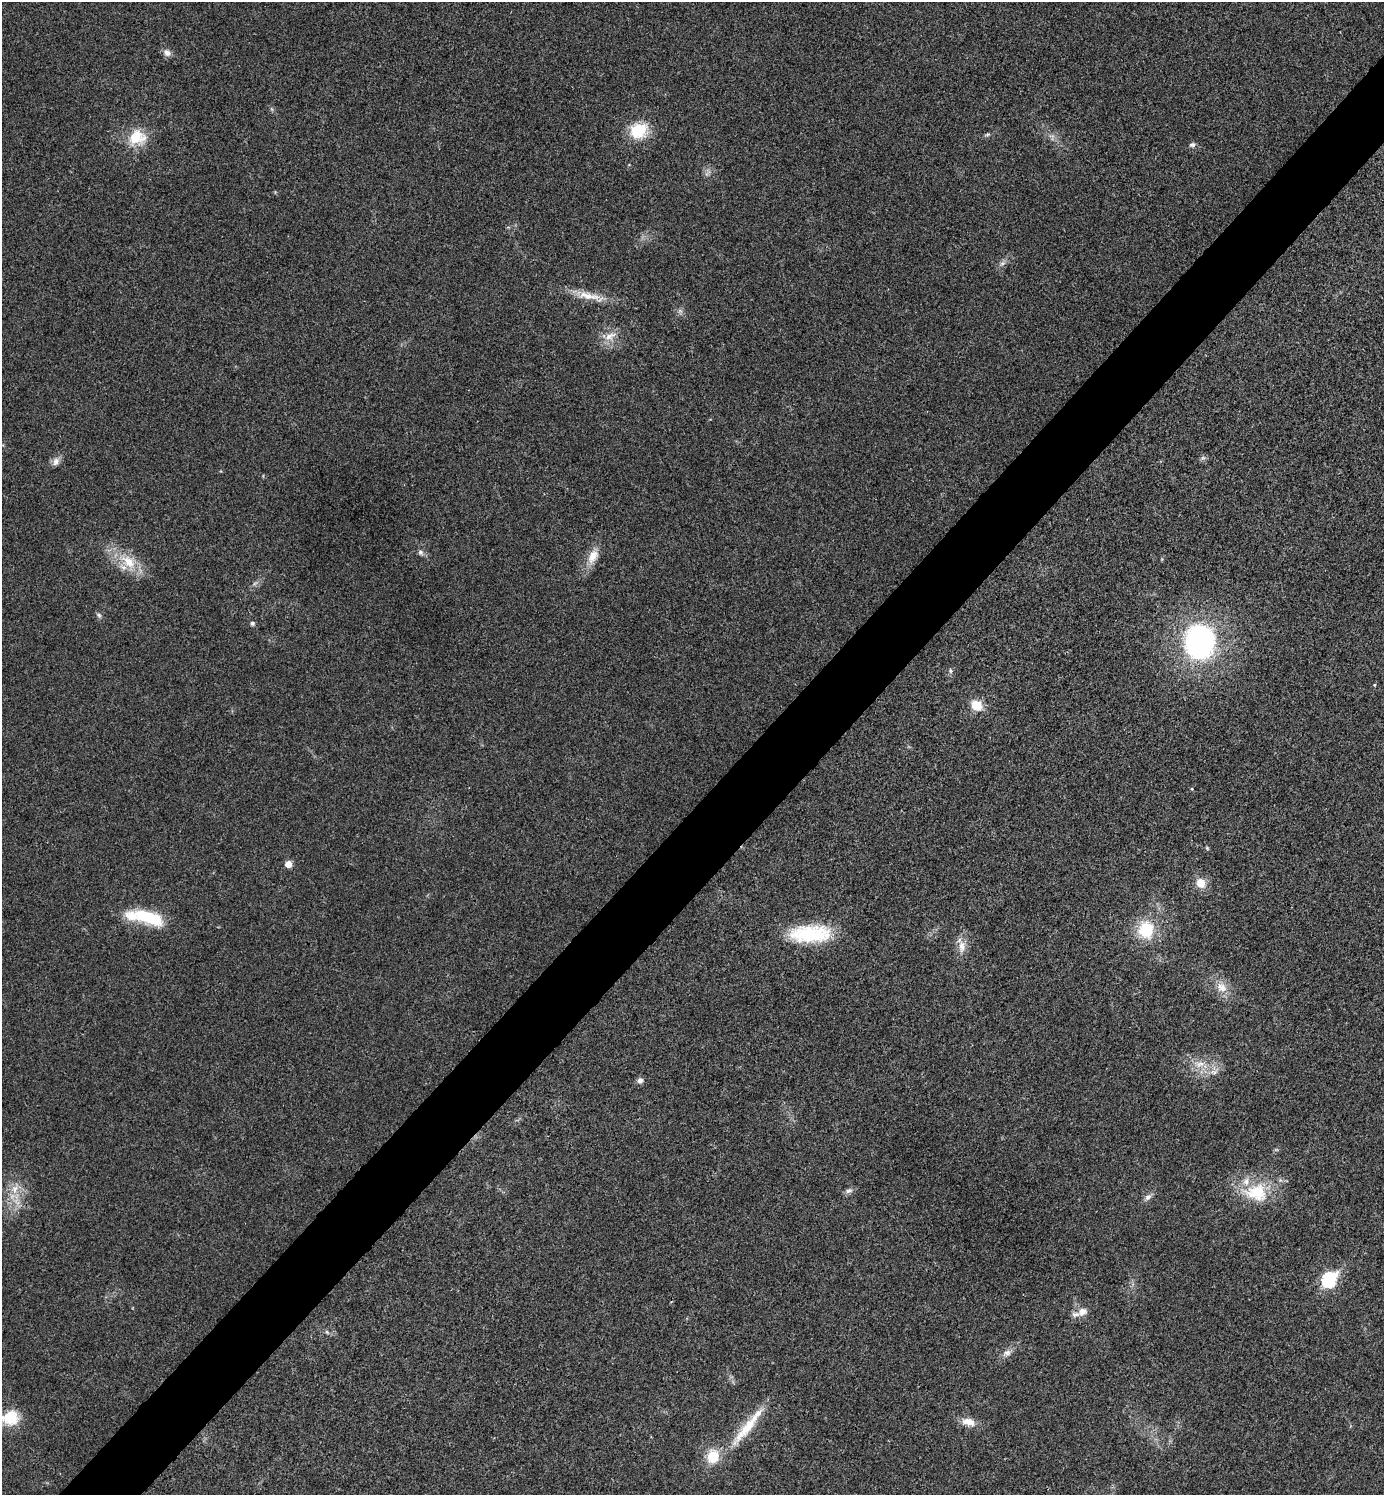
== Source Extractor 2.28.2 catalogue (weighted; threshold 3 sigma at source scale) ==
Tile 7 of 4 x 4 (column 3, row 2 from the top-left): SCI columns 2921-4302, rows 2995-4487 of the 5984 x 5984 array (HDU 1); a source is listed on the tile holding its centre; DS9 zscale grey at full resolution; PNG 1386 x 1497 px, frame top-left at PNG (2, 2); no overlay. Shown black and unused: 5% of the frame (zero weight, under 3 of 4 exposures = <1% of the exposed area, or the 3 px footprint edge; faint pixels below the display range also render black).
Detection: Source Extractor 2.28.2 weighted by HDU 2 'WHT'; one run over the whole footprint, this tile lists its part. Background 0.0193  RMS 0.0054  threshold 0.0242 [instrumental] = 3 sigma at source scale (4.5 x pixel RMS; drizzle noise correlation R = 1.50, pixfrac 1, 0.05/0.05 arcsec/px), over >= 5 px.
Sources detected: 49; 2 too faint to see at this stretch — not listed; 3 inside a brighter listed object's ellipse — not listed separately; the other 44 listed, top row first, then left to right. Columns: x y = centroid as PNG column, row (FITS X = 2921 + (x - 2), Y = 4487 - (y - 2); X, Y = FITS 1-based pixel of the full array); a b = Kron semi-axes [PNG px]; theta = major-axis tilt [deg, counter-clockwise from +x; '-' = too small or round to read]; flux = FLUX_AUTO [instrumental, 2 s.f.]
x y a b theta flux
167 52 11 8 -40 3
639 131 22 18 23 18
987 134 8 4 18 0.99
136 137 23 19 9 17
1192 145 9 6 9 1.7
707 173 14 4 45 1.8
1002 263 9 6 38 1.9
588 296 36 10 -9 11
610 336 20 10 23 6.4
1203 458 7 6 - 1.3
56 461 12 9 62 3.1
420 552 8 7 - 1.9
593 556 22 13 64 8.2
128 562 27 17 -47 16
99 615 7 6 - 1.3
252 623 5 5 - 1.6
1200 642 32 28 -90 120
950 671 7 6 - 1.3
1375 685 5 3 - 0.51
976 705 9 8 - 14
1192 789 4 4 - 0.57
1207 848 6 4 -46 0.65
288 864 6 6 - 5.3
1201 883 12 11 - 7.1
148 917 40 14 -18 29
1146 930 16 14 -85 24
810 934 50 20 2 37
962 947 20 11 90 6.2
1222 987 17 14 -40 7.5
1200 1064 17 9 5 7
1214 1072 15 8 20 4.3
640 1080 8 7 - 2.3
15 1189 15 10 72 7
849 1191 11 6 18 2
1256 1192 34 25 -6 27
1148 1197 11 7 41 2.4
1329 1280 8 7 - 82
1082 1312 13 11 25 5
327 1332 7 4 -45 1
1007 1353 13 9 27 3.4
10 1418 21 17 11 15
968 1422 19 10 -10 6.4
747 1427 70 11 51 22
713 1456 14 12 71 15
Isophote crosses this tile's border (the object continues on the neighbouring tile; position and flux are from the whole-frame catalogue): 1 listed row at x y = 10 1418